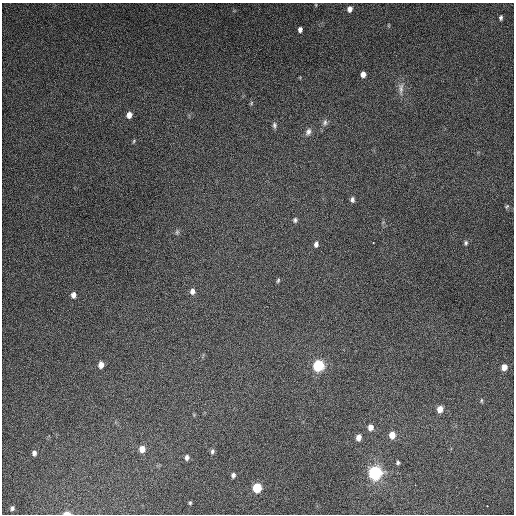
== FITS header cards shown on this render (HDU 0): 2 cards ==
NAXIS1  =                  512
NAXIS2  =                  512

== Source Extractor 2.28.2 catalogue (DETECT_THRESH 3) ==
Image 512 x 512 px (HDU 0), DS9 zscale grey, 1 PNG px = 1 image px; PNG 516 x 516 px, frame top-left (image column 1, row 512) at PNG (2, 3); no overlay
Background 5120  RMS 320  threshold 949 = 3 sigma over >= 5 px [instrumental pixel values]
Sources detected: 42; all 42 listed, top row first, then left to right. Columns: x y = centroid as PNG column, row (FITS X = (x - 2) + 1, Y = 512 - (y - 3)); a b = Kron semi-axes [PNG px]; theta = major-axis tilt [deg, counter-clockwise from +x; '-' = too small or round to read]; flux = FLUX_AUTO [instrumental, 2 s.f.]
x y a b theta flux
316 5 5 3 - 1.8e+04
350 9 7 5 75 9.6e+04
501 18 5 4 - 4.3e+04
300 29 5 4 - 7.3e+04
363 74 5 5 - 1.2e+05
401 89 19 7 89 1.4e+05
251 103 6 4 88 2.8e+04
129 115 6 5 - 1.4e+05
325 122 9 6 82 7.0e+04
274 125 8 5 -88 5.4e+04
308 132 11 7 64 9.2e+04
134 141 5 4 - 2.5e+04
352 199 7 5 90 6.3e+04
507 206 7 3 54 2.8e+04
295 220 7 5 -83 4.6e+04
177 232 8 5 89 4.4e+04
373 242 3 2 - 2.0e+04
466 243 7 5 -83 4.0e+04
316 244 7 5 85 7.6e+04
278 280 6 4 64 3.2e+04
192 291 7 6 - 9.5e+04
73 295 6 5 - 1.0e+05
101 365 6 5 - 1.5e+05
318 366 8 8 - 1.1e+06
504 367 6 5 - 1.5e+05
481 400 7 3 -90 2.5e+04
440 409 6 5 - 1.9e+05
370 427 7 6 - 1.2e+05
392 435 7 6 - 2.3e+05
358 437 6 5 - 1.2e+05
142 449 6 6 - 1.8e+05
212 451 7 5 77 5.4e+04
34 453 5 5 - 6.8e+04
187 457 6 5 - 7.0e+04
398 462 5 4 - 3.7e+04
375 473 10 10 - 1.7e+06
233 475 5 5 - 5.9e+04
257 488 7 6 - 6.9e+05
190 503 4 4 - 2.6e+04
487 506 2 2 - 1.5e+04
12 508 4 4 - 4.3e+04
67 513 7 3 -1 1.5e+05
At the frame edge (FLAGS 8, measured only in part): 1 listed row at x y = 67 513